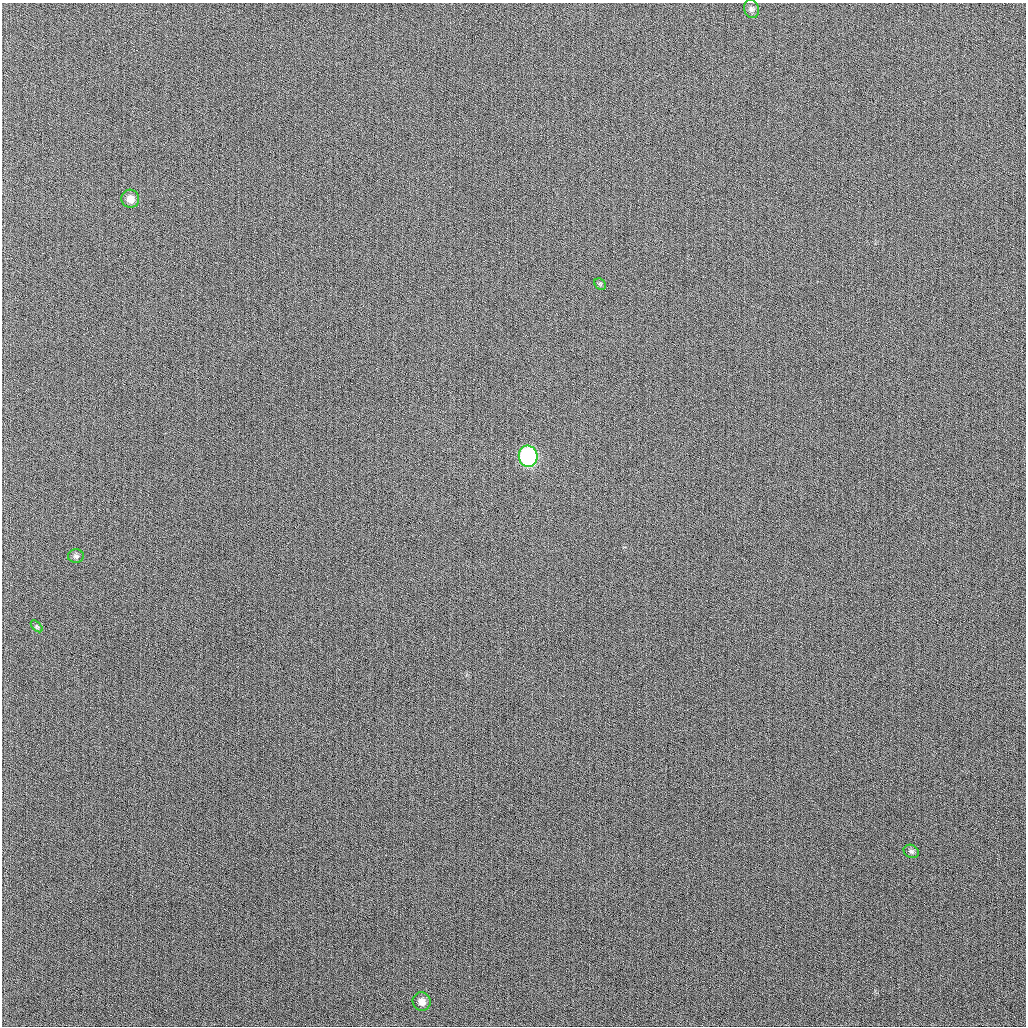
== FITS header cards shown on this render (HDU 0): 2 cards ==
NAXIS1  =                 1024
NAXIS2  =                 1024

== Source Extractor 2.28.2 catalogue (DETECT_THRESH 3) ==
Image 1024 x 1024 px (HDU 0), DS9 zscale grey, 1 PNG px = 1 image px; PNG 1028 x 1028 px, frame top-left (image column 1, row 1024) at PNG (2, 3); each listed source drawn as its Kron ellipse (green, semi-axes under 4 px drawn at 4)
Background 270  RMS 11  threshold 32.1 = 3 sigma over >= 5 px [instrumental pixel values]
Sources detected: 8; all 8 listed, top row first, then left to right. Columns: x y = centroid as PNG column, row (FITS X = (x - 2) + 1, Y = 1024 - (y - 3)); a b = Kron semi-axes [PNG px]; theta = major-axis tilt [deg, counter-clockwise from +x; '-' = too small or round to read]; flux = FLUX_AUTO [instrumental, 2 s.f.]
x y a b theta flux
751 9 9 7 -73 2400
130 199 9 9 - 5300
600 284 6 5 - 1200
528 456 10 9 - 130000
76 556 8 7 - 1900
37 626 7 4 -45 1100
911 851 8 6 -26 1900
422 1002 9 9 - 4600